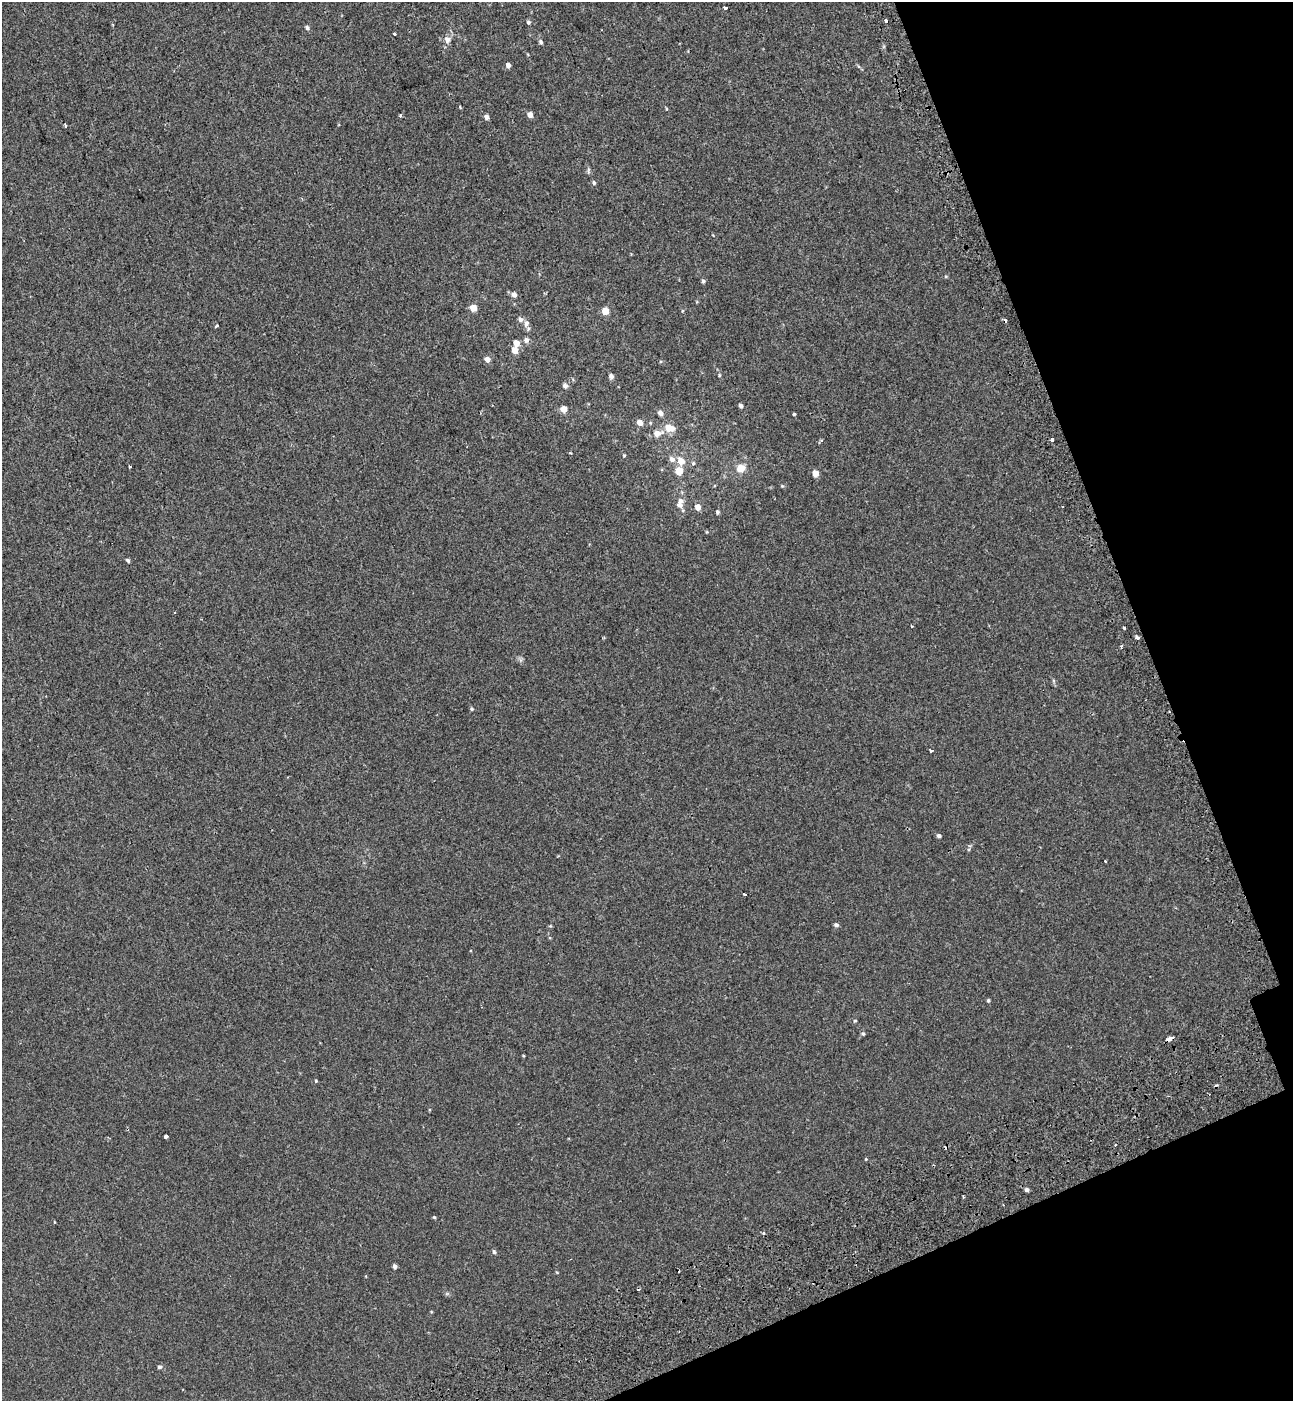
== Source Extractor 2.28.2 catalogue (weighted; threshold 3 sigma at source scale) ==
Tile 12 of 4 x 4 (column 4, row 3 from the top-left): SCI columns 4107-5397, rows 1499-2897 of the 5576 x 5797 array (HDU 1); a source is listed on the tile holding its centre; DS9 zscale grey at full resolution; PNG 1295 x 1403 px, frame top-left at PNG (2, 2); no overlay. Shown black and unused: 17% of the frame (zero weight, under 2 of 3 exposures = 6% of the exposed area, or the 3 px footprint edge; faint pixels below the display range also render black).
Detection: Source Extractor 2.28.2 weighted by HDU 2 'WHT'; one run over the whole footprint, this tile lists its part. Background -7.26e-04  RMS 0.0031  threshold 0.0137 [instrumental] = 3 sigma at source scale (4.5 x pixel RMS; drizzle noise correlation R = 1.50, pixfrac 1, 0.0396/0.0396 arcsec/px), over >= 5 px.
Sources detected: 77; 7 cosmic-ray / hot-pixel residue — not listed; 1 inside a brighter listed object's ellipse — not listed separately; the other 69 listed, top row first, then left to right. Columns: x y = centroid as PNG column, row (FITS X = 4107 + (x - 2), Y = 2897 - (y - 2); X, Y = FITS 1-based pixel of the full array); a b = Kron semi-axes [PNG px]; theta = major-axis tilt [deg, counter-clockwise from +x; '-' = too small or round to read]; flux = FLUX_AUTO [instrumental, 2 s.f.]
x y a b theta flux
725 8 3 3 - 2.6
886 21 4 3 - 3.8
528 22 6 5 - 0.49
307 28 6 5 - 0.6
394 34 3 3 - 0.98
447 39 8 8 - 1.5
541 42 6 4 -78 0.55
508 65 5 5 - 1
400 115 3 3 - 0.54
530 115 5 4 - 1.7
486 117 5 4 - 1.1
65 126 4 2 - 0.4
594 183 5 4 - 0.46
703 281 5 4 - 0.43
514 295 6 6 - 1.1
473 308 5 5 - 4.3
605 311 5 5 - 4.7
526 323 9 7 65 1.1
217 326 3 2 - 0.39
526 340 6 6 - 1
516 343 6 5 - 2.4
515 350 5 5 - 2.9
487 359 5 5 - 1.7
719 375 5 3 - 0.29
611 376 5 5 - 0.88
565 385 6 5 - 0.91
741 406 4 4 - 0.79
564 409 5 5 - 2.7
660 413 7 5 -31 0.94
794 414 3 3 - 0.29
640 423 5 5 - 1.9
669 428 8 6 -8 3.7
657 433 10 7 13 2.2
1052 440 3 3 - 4.2
570 453 4 3 - 0.3
624 455 5 3 - 0.24
672 459 8 6 -45 1.1
681 461 7 6 - 2.8
693 463 5 5 - 0.33
130 467 3 3 - 0.57
741 468 6 5 - 4.6
679 471 5 5 - 5.1
815 473 5 5 - 3
680 503 15 8 83 2.2
698 507 6 5 - 1.9
717 512 5 4 - 0.44
128 560 5 4 - 0.47
175 612 3 3 - 0.49
911 626 3 2 - 0.2
1124 628 3 3 - 0.48
1137 638 3 3 - 1.3
1121 646 3 3 - 0.34
472 709 5 4 - 0.37
930 751 3 3 - 2.3
939 836 5 4 - 0.63
745 894 4 3 - 0.51
836 925 5 5 - 0.69
988 1000 5 4 - 0.39
855 1021 5 4 - 0.28
863 1034 5 4 - 0.42
1170 1039 6 3 22 4.9
316 1081 4 3 - 0.28
166 1136 4 3 - 2.6
866 1159 3 3 - 0.33
1026 1190 5 4 - 0.73
434 1217 4 3 - 0.26
494 1252 5 5 - 0.45
395 1266 4 4 - 0.77
159 1367 6 4 15 0.5
Overlapping masked pixels (flux is a lower limit): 1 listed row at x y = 1170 1039